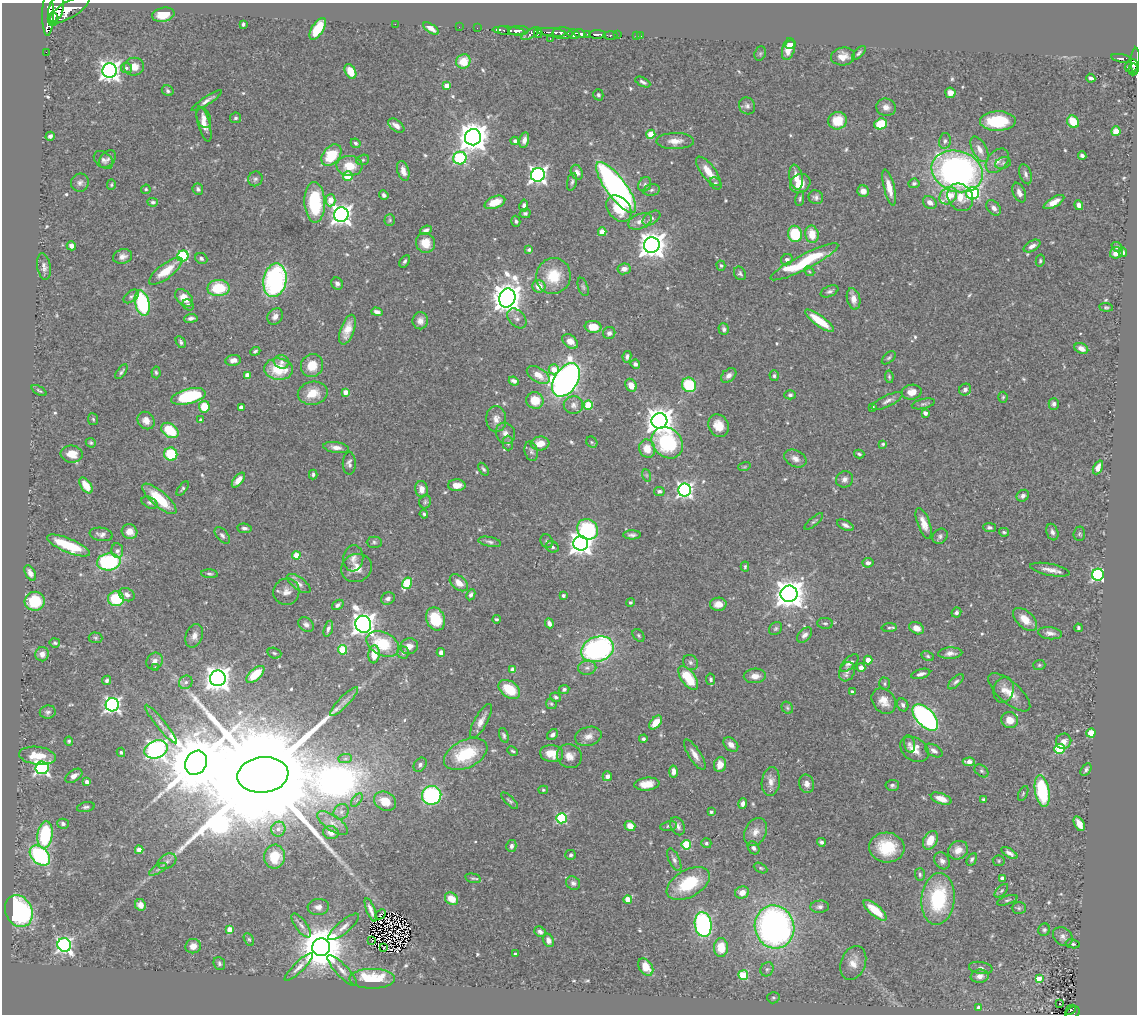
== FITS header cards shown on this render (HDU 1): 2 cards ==
NAXIS1  =                 1135
NAXIS2  =                 1012

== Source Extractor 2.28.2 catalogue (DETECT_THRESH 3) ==
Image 1135 x 1012 px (HDU 1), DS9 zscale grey, 1 PNG px = 1 image px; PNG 1139 x 1016 px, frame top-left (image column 1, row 1012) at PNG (2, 3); each listed source drawn as its Kron ellipse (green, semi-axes under 4 px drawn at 4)
Background 0.682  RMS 0.022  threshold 0.0673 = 3 sigma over >= 5 px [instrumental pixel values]
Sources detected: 585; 1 with non-positive FLUX_AUTO (blend fragments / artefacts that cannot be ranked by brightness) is neither listed nor drawn; of the other 584, the 500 brightest by FLUX_AUTO listed and drawn (84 fainter detections omitted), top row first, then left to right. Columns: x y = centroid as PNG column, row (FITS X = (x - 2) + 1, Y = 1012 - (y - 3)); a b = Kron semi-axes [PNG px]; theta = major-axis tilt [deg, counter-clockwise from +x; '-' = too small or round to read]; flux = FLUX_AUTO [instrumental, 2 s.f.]
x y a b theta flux
56 9 13 7 72 580
69 10 24 8 32 1500
48 14 21 6 89 3400
163 15 11 7 10 21
53 19 7 5 87 1300
243 24 4 3 - 2.6
395 24 2 2 - 62
459 27 2 2 - 12
431 28 9 4 -34 10
477 28 2 2 - 8.7
318 29 12 5 58 49
504 30 6 3 -17 160
508 31 16 4 -4 440
519 31 10 4 2 710
552 32 14 4 -5 390
538 33 5 4 - 220
563 33 10 6 -1 360
530 34 10 4 32 180
573 34 6 5 - 1100
580 34 5 3 - 560
588 34 4 3 - 210
597 34 8 3 1 790
610 35 7 3 1 56
617 35 3 2 - 52
636 36 2 2 - 9.6
641 36 2 2 - 5
550 39 3 2 - 76
791 44 5 4 - 7.4
788 49 11 6 77 20
46 52 2 2 - 7.1
760 53 7 5 70 2.6
859 53 9 4 46 3.4
843 56 12 9 5 15
1121 58 10 4 -12 190
463 61 7 7 - 31
1135 61 13 4 88 230
1131 66 7 6 - 370
134 67 10 9 - 14
126 68 5 5 - 3.2
1133 69 6 5 - 210
110 71 7 7 - 950
350 71 8 5 -62 22
1091 78 5 3 - 4.5
643 82 8 4 -27 4
447 86 4 4 - 15
168 91 6 5 - 3.5
950 93 5 5 - 11
598 95 6 5 - 3.5
207 101 18 4 33 7.6
747 106 9 8 - 5.7
886 107 10 8 -16 9.5
204 118 10 6 -69 8.3
236 118 5 5 - 3.1
837 121 9 8 - 36
998 121 18 9 1 80
1073 122 6 5 - 34
204 124 18 6 -74 14
881 124 6 5 - 46
396 126 9 5 -36 10
1116 131 5 4 - 16
651 134 4 4 - 41
50 136 4 3 - 5
473 137 8 8 - 2400
524 140 8 5 79 8.2
515 141 4 4 - 5.4
675 141 19 8 1 16
945 141 8 6 80 4.3
356 143 5 4 - 3.2
980 149 14 7 -61 14
331 155 12 8 50 58
1082 156 4 3 - 4.7
460 158 6 6 - 200
108 159 10 6 48 5.6
103 160 11 7 -39 6.1
363 160 6 5 - 2.5
997 161 14 9 50 13
1003 163 8 5 16 4.1
349 166 13 10 -3 32
403 171 10 5 -74 12
708 171 18 7 -52 22
957 171 26 20 -19 610
577 172 8 6 -66 7.7
1026 174 10 5 -71 6
538 175 7 7 - 590
348 176 5 5 - 58
796 177 13 6 -80 17
255 179 7 7 - 4.1
572 182 9 4 78 3.7
80 183 9 8 - 6.2
716 183 7 5 -44 3.2
800 183 10 9 - 24
914 183 5 5 - 3.3
645 184 7 6 - 4.3
111 185 5 4 - 2.2
616 187 31 10 -53 570
889 187 18 5 -76 19
146 189 5 4 - 2.7
198 189 6 5 - 4.1
651 190 8 5 11 4.4
863 191 6 5 - 11
973 193 6 6 - 220
1019 193 10 6 -66 9.2
384 195 5 4 - 3.7
948 196 9 8 - 50
816 197 7 7 - 5.1
960 197 14 12 -58 23
800 199 7 4 81 2.7
331 200 6 5 - 25
153 202 5 3 - 3.1
315 202 20 10 -88 110
495 202 11 6 21 28
930 202 7 6 - 9.1
1054 202 11 5 30 14
524 205 6 4 80 3.9
1079 205 5 4 - 9.2
994 208 9 6 -49 7.3
619 209 14 10 -50 44
525 213 5 4 - 3.3
341 215 7 7 - 900
651 218 10 6 35 5.5
390 220 6 5 - 2.5
516 221 5 4 - 3.1
640 221 12 7 22 11
426 230 6 4 22 5.1
602 232 4 4 - 24
795 234 8 7 - 62
812 234 9 6 -79 27
426 243 10 9 - 22
652 245 8 7 - 1800
71 246 5 4 - 6.6
1032 246 9 5 30 7
1117 247 6 4 -39 2.9
529 250 4 4 - 3.1
1123 252 5 3 - 2.7
1116 253 6 5 - 10
123 256 10 7 16 8.2
183 256 6 5 - 150
201 258 6 5 - 3.6
787 260 6 5 - 5.3
405 261 7 4 57 3.2
1040 261 6 4 77 2.5
804 262 38 7 27 110
721 266 5 4 - 2.4
44 267 13 6 -81 7.7
624 269 7 5 9 8.2
166 271 20 7 37 31
809 271 5 4 - 2.2
740 273 7 5 -56 3.4
553 276 18 17 - 48
275 280 17 11 79 300
337 283 6 5 - 5.1
539 286 6 6 - 16
583 287 9 5 -71 3.2
219 288 11 8 2 60
829 291 9 5 24 4.3
131 296 9 5 37 3.7
184 298 10 7 -44 22
507 298 9 8 - 2400
853 299 11 6 -76 16
142 303 13 7 -76 150
188 305 6 5 - 2.9
1106 307 7 4 -5 2.4
377 312 6 4 -16 7
275 316 9 7 53 8.4
191 318 7 4 7 5
517 318 11 8 -47 7
420 321 8 7 - 9
819 321 17 5 -36 40
593 327 8 6 -6 27
724 329 6 5 - 3.9
347 330 15 7 71 20
609 333 6 6 - 5
570 341 9 6 -41 13
181 342 6 4 -59 3.6
1081 348 7 5 -27 10
255 351 5 4 - 2.9
627 357 6 4 79 4.7
889 358 8 5 43 2.8
233 360 8 5 10 10
282 362 8 6 -17 6.3
635 364 5 4 - 4
312 366 12 11 - 27
278 369 14 10 -5 50
554 369 5 5 - 22
121 372 8 3 54 3.2
156 372 6 4 -85 2.5
247 375 4 4 - 19
538 375 13 7 -31 18
729 375 9 6 40 6.5
774 376 5 4 - 2.9
889 377 6 4 -82 2.4
566 380 18 11 58 920
514 381 5 4 - 6.3
631 385 7 5 -58 17
689 385 7 7 - 93
965 390 6 5 - 5.6
39 391 8 3 -31 2.4
346 392 4 4 - 14
912 392 10 7 9 14
313 393 15 11 12 28
790 395 5 4 - 3.2
188 396 17 7 14 110
1003 397 5 4 - 2.2
535 400 9 8 - 32
887 401 17 5 25 7.3
923 404 12 5 13 4
1054 404 6 5 - 4.4
573 405 9 9 - 8.3
588 405 4 4 - 56
204 407 5 5 - 41
241 407 4 4 - 9.6
872 407 3 3 - 2.9
925 413 4 3 - 8.4
93 419 6 5 - 2.2
496 419 13 10 -87 13
200 420 4 3 - 2.2
146 421 9 8 - 12
659 421 8 7 - 1800
718 426 12 9 -60 21
170 430 9 6 -34 50
505 433 11 9 -62 9.1
592 442 6 5 - 2.4
91 443 5 4 - 2.3
508 443 7 5 -89 3.6
667 443 17 14 -45 150
540 444 9 7 5 20
883 444 4 3 - 2.3
336 447 13 5 -8 9
647 449 9 8 - 22
531 451 10 6 -74 4.9
72 454 11 8 -7 19
171 454 7 6 - 63
859 454 5 3 - 2.8
795 458 12 8 -27 8.9
349 463 11 6 -90 5.8
744 467 6 4 18 2.2
1098 467 7 4 65 12
484 469 7 4 -56 3.3
313 474 5 3 - 3.1
646 475 6 4 -71 2.4
845 479 9 8 - 6.6
238 480 9 4 51 12
86 485 9 5 -53 18
457 485 9 6 0 13
183 488 8 4 54 3.1
422 489 8 6 -85 11
685 490 6 6 - 460
659 491 5 4 - 4.8
1023 496 6 5 - 4.6
159 499 21 7 -41 55
425 502 7 6 - 3.1
150 503 8 5 -26 3.7
424 514 4 4 - 2.7
814 521 11 3 40 2.7
924 523 16 6 -70 14
845 525 9 4 -26 5.5
989 527 6 4 -1 4.6
244 528 7 4 -5 4.7
588 529 11 10 - 130
130 532 8 7 - 13
1004 532 5 4 - 2.3
1052 532 8 5 -71 5.3
101 534 12 6 -9 6.5
1079 534 7 6 - 2.8
222 535 10 5 -51 4.8
632 535 8 4 -1 4.5
940 536 8 7 - 4.6
547 541 7 6 - 4
374 542 7 5 0 3.3
490 542 11 5 -10 4.7
581 543 7 7 - 1300
68 545 23 7 -23 62
552 547 6 5 - 3.4
117 551 7 6 - 5.6
296 555 4 4 - 18
353 558 13 10 84 11
109 562 12 8 6 190
868 563 5 4 - 5.5
745 567 5 4 - 2.3
356 568 15 14 - 18
1050 570 20 6 -10 11
30 573 8 5 -61 7.4
210 574 8 4 -4 2.9
1098 575 6 6 - 300
407 583 6 5 - 81
459 583 10 6 -40 15
299 584 14 6 -37 7.6
286 592 13 13 - 13
789 594 8 8 - 2100
127 595 8 6 -29 6.4
471 595 6 4 63 4.3
563 595 3 3 - 4.1
388 598 7 6 - 5.4
116 599 8 7 - 67
35 601 10 9 - 51
631 602 4 4 - 2.5
718 604 8 6 2 12
338 605 6 4 36 4.7
956 612 5 4 - 3.8
436 619 12 9 -68 54
497 619 4 3 - 2.4
1025 619 14 8 -43 22
549 623 5 4 - 6.4
825 623 8 5 -1 3.6
306 624 8 6 -36 5.7
363 624 8 8 - 1200
776 628 7 5 45 3
889 628 7 3 2 2.4
917 628 8 5 -27 12
1078 628 4 3 - 3.1
328 629 8 4 73 5.2
1050 633 12 6 -6 8.4
639 635 7 5 -52 2.6
805 635 9 6 46 6.6
194 636 12 8 68 10
95 638 7 5 -3 2.9
55 643 5 4 - 2.6
383 644 17 11 -27 68
409 646 9 8 - 11
597 649 17 12 20 320
343 650 5 4 - 61
274 653 7 5 -18 3.2
403 653 6 6 - 4.5
441 653 4 4 - 7.2
950 653 12 5 3 8.1
42 654 7 6 - 8.4
374 654 9 6 85 25
928 656 6 4 -27 2.7
868 660 4 4 - 20
154 661 9 7 54 8.9
690 662 8 7 - 4.2
849 663 11 5 43 7.3
1039 665 6 5 - 2.7
156 668 4 4 - 3
587 668 9 7 7 6.4
861 668 4 4 - 11
513 669 4 4 - 14
847 672 10 7 68 7.2
255 674 11 5 42 38
921 674 10 4 16 6.2
755 676 11 7 4 11
218 678 8 7 - 1500
688 678 14 7 -54 50
711 679 5 4 - 3
107 680 5 4 - 4.1
186 682 7 6 - 5.1
956 682 10 4 43 3.8
885 684 6 5 - 2.8
509 689 12 8 -35 44
564 689 5 4 - 3.3
1004 690 13 10 75 12
852 692 4 3 - 2.4
1009 692 26 10 -41 24
556 697 5 4 - 3.4
344 701 19 5 46 9.3
884 701 14 11 -53 17
551 704 6 5 - 2.6
112 705 7 6 - 470
903 705 7 5 -64 4.7
787 708 6 5 - 2.8
48 712 8 6 12 4.5
925 717 16 9 -46 420
1010 720 8 8 - 17
481 721 19 6 61 12
656 723 8 5 49 23
161 724 24 4 -51 8.9
1091 733 4 4 - 52
504 735 8 4 -73 3.3
553 735 6 4 44 5.6
588 736 13 9 14 12
643 739 4 4 - 3.1
69 741 4 4 - 2.9
1064 741 8 7 - 9.8
909 744 9 5 -77 4.5
731 745 8 6 -43 9.1
156 749 12 8 20 800
914 749 15 11 -33 19
1060 749 5 5 - 90
513 751 6 3 -27 2.2
934 751 9 5 -30 6.5
121 752 4 4 - 3.2
552 753 11 8 -6 24
466 754 23 13 26 80
695 755 17 6 -57 12
37 756 18 9 -6 29
569 756 13 11 -32 14
345 759 7 4 1 3.6
969 762 6 4 2 14
196 763 12 10 59 17000
420 765 8 6 54 4.3
720 765 7 6 - 16
42 768 6 6 - 370
1086 770 7 4 56 3.7
981 771 8 5 -41 3.3
673 772 6 4 88 7.6
263 775 25 18 6 100000
74 776 9 5 34 7.3
607 776 5 4 - 7.6
87 782 4 4 - 10
771 782 14 9 82 12
647 784 12 6 5 20
807 784 9 7 -72 8.1
892 785 7 5 4 3.7
543 790 5 4 - 2.1
1042 791 16 7 -79 120
1023 794 8 4 64 2.3
432 795 10 9 - 190
941 799 11 5 -19 17
983 799 3 3 - 2.4
357 800 8 4 53 3.6
385 801 11 9 -29 27
510 801 11 4 -44 3.3
743 803 5 4 - 6
86 807 9 5 10 3.7
341 812 8 7 - 5.8
711 812 3 3 - 4.1
561 818 5 5 - 140
333 823 18 7 -34 13
63 824 6 5 - 4.5
1079 824 8 4 -62 18
630 826 5 5 - 15
669 826 8 4 11 3.5
678 826 9 6 -63 6.6
278 829 7 7 - 8.3
755 832 14 10 63 14
331 833 8 6 -18 11
45 835 14 7 82 120
930 840 10 6 65 27
821 842 4 3 - 3.7
706 843 5 5 - 3.8
686 845 5 5 - 97
511 846 6 5 - 5.4
887 847 18 15 -5 55
754 848 7 5 -57 4.1
139 850 4 4 - 16
958 850 10 9 - 16
1009 853 9 4 -32 6.3
571 855 5 5 - 2.8
40 856 12 8 -43 180
274 857 12 10 82 43
972 859 7 4 62 3.3
674 860 12 5 -65 5.7
167 861 10 7 29 6.9
942 861 9 7 -53 7.7
999 861 6 5 - 2.2
761 868 7 4 -27 2.6
158 869 10 4 30 4.1
920 874 6 5 - 3
473 878 8 4 -13 3
1002 878 4 4 - 4.9
573 883 7 6 - 5.2
688 884 23 13 29 74
1001 891 8 4 45 3.4
742 893 7 6 - 13
451 899 7 6 - 25
628 899 4 4 - 28
938 899 26 16 84 130
1007 900 11 4 19 3.1
140 905 6 5 - 10
318 907 11 8 5 8.6
820 907 9 6 5 5.5
1019 908 7 6 - 3.4
371 910 12 3 -68 5.1
875 910 14 5 -41 46
19 911 16 13 -64 240
381 914 6 2 43 3.3
703 924 12 8 -81 280
301 925 14 6 -54 6.9
344 927 19 6 40 10
775 927 22 19 -71 680
230 929 4 4 - 17
1044 930 6 6 - 3.6
540 932 6 5 - 5
1063 937 11 8 -41 7.1
249 939 7 4 -61 2.4
371 940 4 2 - 2.6
548 940 7 5 -62 6.6
1073 944 7 4 -13 2.7
64 945 7 6 - 430
193 946 8 7 - 14
321 947 9 8 - 6500
383 947 4 2 - 2.3
721 948 9 7 89 31
515 954 3 3 - 2.4
219 963 7 5 -68 3.4
853 963 17 12 69 18
299 967 19 5 45 9.1
646 967 9 6 -55 19
981 968 12 6 -8 5.2
767 969 7 6 - 3.3
342 970 20 6 -47 10
743 975 5 5 - 89
980 976 9 6 6 9
372 979 23 10 0 89
1039 979 4 4 - 22
773 998 6 5 - 2.5
1059 1004 2 2 - 2.2
979 1008 4 4 - 9.7
1071 1010 6 2 42 23
1073 1013 7 5 34 76
At the frame edge (FLAGS 8, measured only in part): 2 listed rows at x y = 1135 61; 1073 1013
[84 fainter detections neither listed nor drawn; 1 non-positive-flux detection neither listed nor drawn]